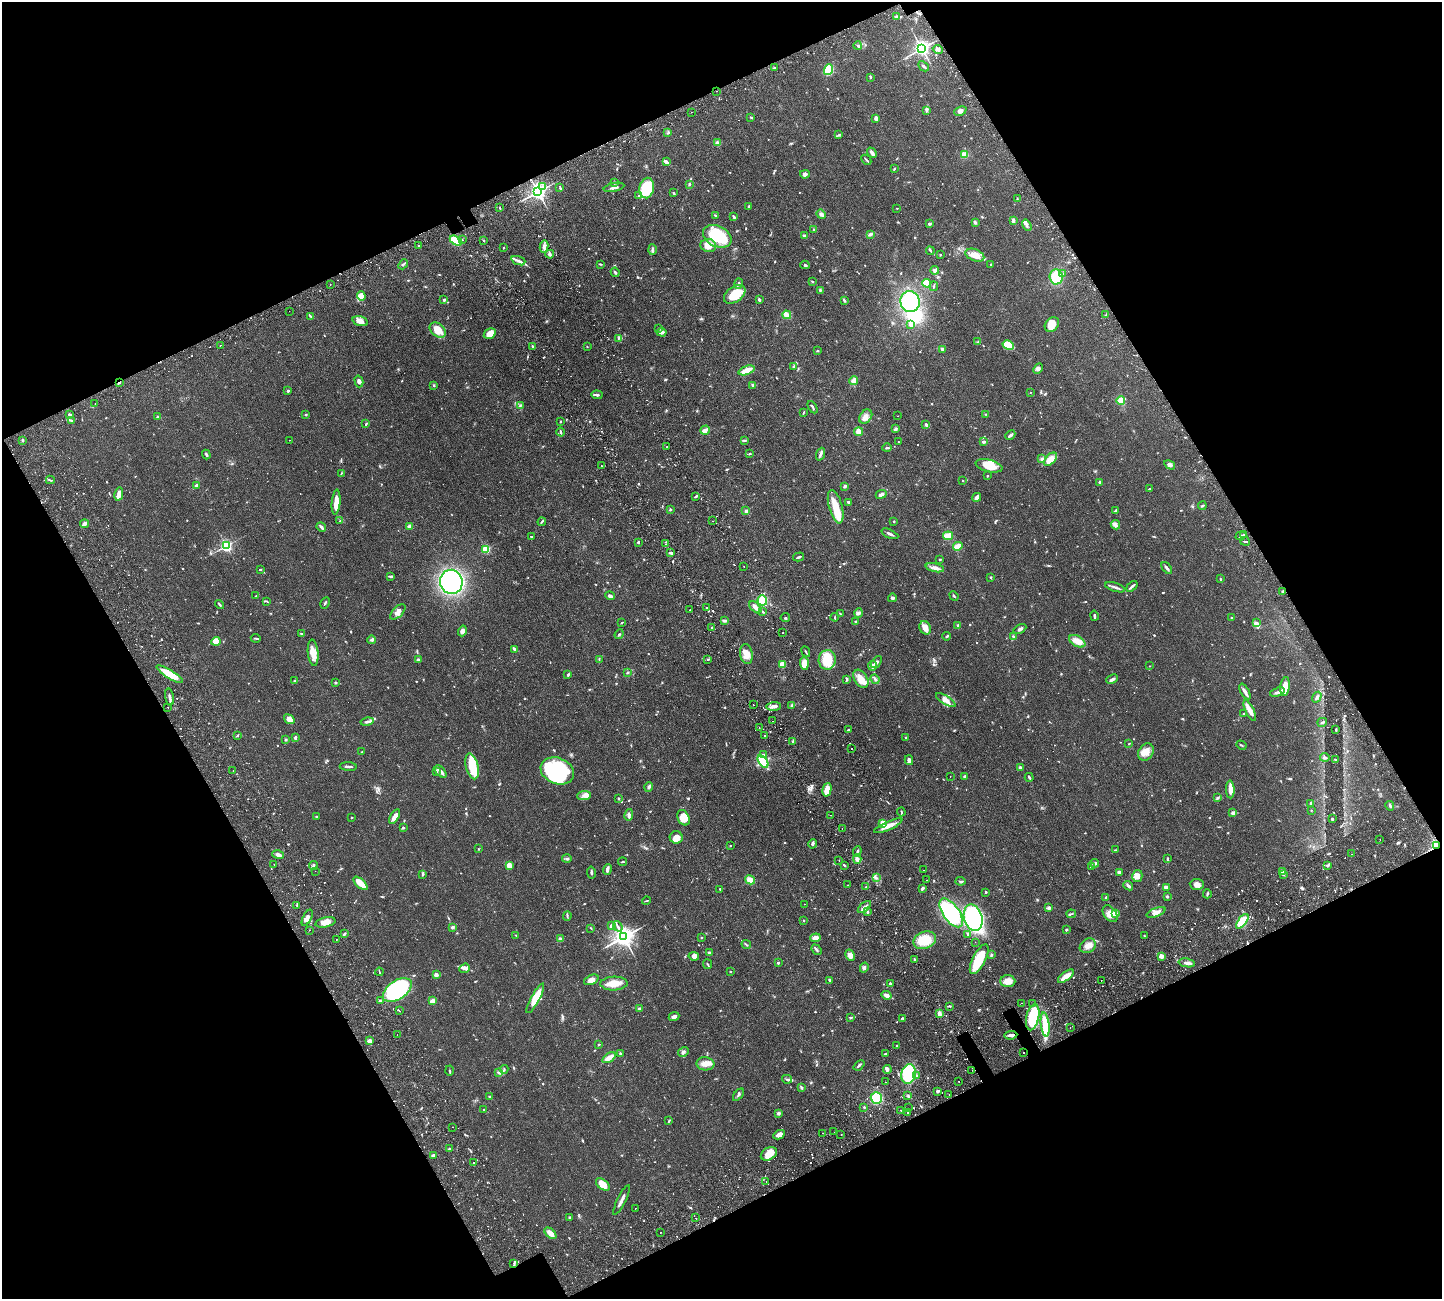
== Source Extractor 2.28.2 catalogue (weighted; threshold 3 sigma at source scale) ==
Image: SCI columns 229-5988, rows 343-5529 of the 6326 x 6317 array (HDU 1 of 3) = the unmasked area's bounding box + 8 px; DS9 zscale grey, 4 x 4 block average (1 PNG px = mean of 4 x 4 image px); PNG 1444 x 1301 px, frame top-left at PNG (2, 2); each listed source drawn as its Kron ellipse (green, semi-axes under 4 px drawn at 4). Shown black and unused: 45% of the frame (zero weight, under 2 of 3 exposures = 12% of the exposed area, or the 3 px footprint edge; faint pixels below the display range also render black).
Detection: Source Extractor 2.28.2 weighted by HDU 2 'WHT'. Background 0.0536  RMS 0.0052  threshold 0.0233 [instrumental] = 3 sigma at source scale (4.5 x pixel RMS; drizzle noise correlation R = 1.50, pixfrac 1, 0.05/0.05 arcsec/px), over >= 5 px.
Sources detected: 1338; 12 too faint to see at this stretch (4 x 4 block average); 6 inside a brighter object's white glare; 37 cosmic-ray / hot-pixel residue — neither listed nor drawn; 19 coinciding with a brighter row at this scale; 52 inside a brighter listed object's ellipse — not listed separately; of the other 1212, all 500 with FLUX_AUTO >= 2.2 (the completeness limit of this list) listed and drawn (712 fainter detections not listed), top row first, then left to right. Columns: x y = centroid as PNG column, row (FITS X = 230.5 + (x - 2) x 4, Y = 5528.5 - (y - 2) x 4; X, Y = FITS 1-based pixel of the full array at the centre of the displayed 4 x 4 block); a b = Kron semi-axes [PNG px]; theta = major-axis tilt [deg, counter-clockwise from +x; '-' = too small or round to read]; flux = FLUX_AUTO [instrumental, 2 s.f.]
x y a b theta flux
897 17 4 2 - 4.4
858 46 4 2 - 3.7
922 48 3 2 - 1400
938 49 5 3 - 8.3
924 66 6 2 -43 5
774 68 2 2 - 6.7
829 70 5 4 - 71
871 77 3 2 - 2.8
716 91 2 2 - 2.7
926 111 3 2 - 2.7
960 111 6 4 25 12
691 112 2 2 - 2.5
751 117 3 2 - 3.8
876 118 3 2 - 15
668 132 3 2 - 3
839 135 3 2 - 3.2
718 143 2 2 - 62
872 153 6 2 -51 12
964 155 3 3 - 23
866 160 6 2 -44 4.4
666 162 4 2 - 14
894 169 2 2 - 4.1
805 174 5 4 - 9.1
614 183 3 2 - 2.8
689 184 2 2 - 6.9
542 187 2 2 - 3
614 187 10 2 12 10
560 188 2 2 - 2.9
647 188 10 7 81 110
538 192 3 3 - 1500
674 193 3 2 - 2.5
639 196 3 2 - 2.4
1017 199 3 2 - 2.3
749 207 4 2 - 4.5
500 208 2 2 - 2.9
897 208 2 2 - 2.3
821 214 5 3 - 9.2
715 215 3 2 - 3.1
734 217 3 2 - 6.6
1013 221 3 2 - 9.8
975 222 2 2 - 6.7
929 224 3 2 - 7.1
1027 225 6 2 -60 6.3
814 230 3 2 - 3.1
870 234 3 2 - 6.5
717 236 15 10 -26 190
805 236 3 2 - 7.2
462 240 2 2 - 4.2
456 241 7 4 -30 140
484 241 2 2 - 2.5
708 245 8 6 -7 31
418 246 2 2 - 4.7
544 246 6 3 79 10
504 248 2 2 - 2.6
652 250 5 3 - 5.6
930 251 4 2 - 3.4
550 254 4 2 - 8
940 255 2 2 - 4.3
975 255 10 6 -22 37
518 261 7 3 -20 9.6
403 264 5 2 - 4
600 264 3 2 - 3
805 265 4 3 - 3.6
991 265 2 2 - 2.9
935 270 4 3 - 12
615 272 4 2 - 3.7
1063 274 3 2 - 2.9
1056 277 7 6 - 100
812 281 3 2 - 2.8
926 283 4 3 - 34
330 284 2 2 - 3.5
739 284 5 2 - 5.8
934 286 5 2 - 3.5
820 290 3 2 - 4.6
735 294 12 7 35 68
361 296 5 4 - 28
444 300 3 2 - 4.5
759 300 3 2 - 4.9
844 300 4 2 - 3.5
910 302 10 9 - 260
289 311 2 2 - 2.8
787 315 4 2 - 42
1106 315 3 2 - 2.6
310 316 3 2 - 2.6
360 321 8 5 -17 20
911 324 3 3 - 14
1052 324 8 6 47 32
659 328 3 2 - 2.8
438 330 9 6 -39 39
662 332 4 4 - 10
490 334 6 5 - 36
618 338 3 2 - 3.2
978 342 4 2 - 3.1
220 345 2 2 - 5.7
1008 345 6 4 -29 57
533 346 3 2 - 3.1
587 347 2 2 - 2.3
942 349 3 2 - 6.3
817 351 2 2 - 3
793 367 3 2 - 4
1038 368 6 4 46 7.3
747 370 8 3 21 37
359 381 6 4 -74 9.2
854 381 4 3 - 26
119 382 4 2 - 4.3
434 385 2 2 - 4.3
753 385 3 2 - 4.1
288 391 2 2 - 13
1030 392 2 2 - 2.6
597 395 5 2 - 5.5
1121 401 4 4 - 27
95 403 2 2 - 2.9
521 405 3 2 - 2.9
813 407 7 2 -61 4.7
803 412 3 2 - 2.2
986 414 3 2 - 2.5
69 415 4 3 - 5.8
306 415 2 2 - 2.4
898 416 2 2 - 2.7
158 417 3 2 - 5.7
866 417 8 6 51 19
71 420 4 2 - 4
560 421 2 2 - 3.3
366 424 4 2 - 3
926 424 3 2 - 13
895 429 4 3 - 6
705 430 5 3 - 16
561 432 4 2 - 5.1
858 432 4 3 - 24
1010 435 5 2 - 10
22 440 3 2 - 2.8
289 440 2 2 - 2.2
744 440 4 2 - 3
898 442 2 2 - 3.2
984 442 4 3 - 4.5
666 447 2 2 - 2.4
887 448 4 2 - 3.5
749 454 3 2 - 3.2
820 454 6 3 68 7
206 455 5 3 - 4.2
1042 459 3 3 - 7.1
1050 459 8 4 49 37
1170 465 6 4 -30 8.6
601 466 2 2 - 3.5
989 466 14 6 -14 41
341 473 4 2 - 2.3
987 476 2 2 - 3.3
50 480 4 2 - 3.3
963 481 2 2 - 2.6
1099 482 2 2 - 13
196 486 4 3 - 7.7
845 486 3 2 - 7.9
1149 489 4 2 - 3.1
119 494 7 3 78 22
881 494 5 2 - 12
696 496 4 2 - 4
977 497 5 3 - 14
336 502 12 4 84 38
848 502 3 2 - 6.5
1202 506 4 2 - 3.8
836 507 17 6 -75 61
671 509 3 2 - 3.4
1116 510 3 2 - 5.2
746 511 3 3 - 5.7
340 521 3 2 - 2.6
712 521 2 2 - 2.9
894 521 2 2 - 2.8
542 522 4 2 - 3.1
85 524 5 3 - 9.7
1115 525 5 3 - 9.1
410 526 2 2 - 67
321 527 5 2 - 8.3
890 534 9 2 -24 8.4
1244 534 3 2 - 3.4
948 536 5 3 - 39
1241 536 5 2 - 3.2
531 537 3 2 - 2.4
1245 541 4 2 - 3.9
638 542 2 2 - 4.9
665 544 2 2 - 2.2
226 546 2 2 - 640
958 546 5 3 - 27
486 549 2 2 - 220
671 553 3 2 - 7.7
798 557 6 2 16 4.7
940 559 2 2 - 4.1
744 566 2 2 - 3.4
935 568 9 4 -11 16
1167 568 7 2 -52 6.4
260 569 2 2 - 3.6
390 576 4 2 - 3.3
990 577 3 2 - 2.3
1220 579 3 2 - 2.2
451 582 12 11 - 610
1132 586 6 2 42 6.7
1115 587 10 2 -17 8.5
1282 592 3 2 - 6.3
256 596 3 2 - 2.7
610 596 5 3 - 9.8
954 596 5 2 - 2.8
892 598 4 3 - 4.4
762 600 5 4 - 68
267 601 3 2 - 2.2
325 603 6 2 61 4.5
220 604 5 2 - 5.3
755 607 7 3 -45 19
707 608 2 2 - 3.4
690 610 2 2 - 5.2
398 612 9 5 46 16
763 612 3 2 - 2.5
840 613 4 2 - 2.5
859 613 5 4 - 8
1094 616 5 2 - 5.2
835 617 4 2 - 3.1
785 618 5 2 - 2.3
1231 618 2 2 - 2.3
724 621 4 2 - 8.7
855 622 3 2 - 2.2
1256 622 3 2 - 3.2
621 623 3 2 - 2.3
958 626 4 2 - 3.3
712 628 2 2 - 3.3
925 628 7 5 -60 21
1020 629 7 3 28 7.9
462 631 5 3 - 14
783 633 2 2 - 3.4
302 634 3 2 - 4.3
619 634 5 2 - 3
947 636 4 2 - 3.6
1013 636 4 2 - 3.9
256 638 5 2 - 3.6
372 640 4 3 - 5.6
216 641 4 4 - 35
1077 641 9 5 -29 32
514 649 4 3 - 4.1
806 652 5 2 - 3.3
313 653 13 5 -84 33
746 654 10 6 -81 27
599 659 3 2 - 3
418 660 2 2 - 12
708 660 2 2 - 2.4
827 660 10 8 87 79
877 662 7 3 50 9.5
804 663 6 4 -86 41
783 665 3 3 - 36
872 666 5 3 - 9.5
1149 666 2 2 - 2.7
628 672 3 2 - 2.6
170 674 15 4 -32 51
568 675 4 2 - 3.6
861 679 10 6 -59 36
875 679 5 2 - 6.6
1112 679 6 3 24 9.4
847 680 3 2 - 3.2
295 681 2 2 - 4
335 683 2 2 - 5.6
1285 686 9 4 83 41
1245 692 9 3 -61 11
1277 692 8 3 19 8.7
169 697 9 2 -79 9.2
1317 697 6 3 58 7.5
946 700 11 4 -32 19
753 705 2 2 - 4.7
792 705 3 3 - 5.2
774 706 7 3 2 13
168 708 2 2 - 5.6
1250 710 11 3 -65 25
1244 714 3 2 - 2.6
289 719 6 4 -39 16
772 721 2 2 - 2.2
367 722 6 3 13 7.5
1322 722 5 2 - 4.4
759 728 2 2 - 3.7
1336 729 3 2 - 3.1
848 730 4 2 - 2.8
764 735 2 2 - 5.8
237 736 4 2 - 2.7
906 737 2 2 - 7.7
295 738 4 2 - 6.9
286 740 3 2 - 2.9
793 741 3 2 - 3.9
1129 743 2 2 - 2.3
1241 745 5 2 - 3.1
852 749 2 2 - 3.9
362 752 2 2 - 2.5
1146 752 9 7 55 27
763 754 3 2 - 3.9
1325 757 5 2 - 4.6
1335 759 2 2 - 4
909 760 5 3 - 11
763 761 7 3 -53 120
472 766 13 6 -76 86
348 767 8 2 -2 7.7
1020 768 2 2 - 30
233 771 2 2 - 2.5
441 771 7 2 -48 16
557 771 17 13 -21 220
436 772 4 2 - 4.9
950 776 2 2 - 7.1
964 776 2 2 - 4.3
1029 777 4 2 - 3.7
649 787 5 3 - 6.3
1230 789 9 3 -89 25
827 790 7 4 75 34
584 795 7 4 7 11
619 798 2 2 - 3.7
1218 798 4 3 - 3.8
1311 803 3 2 - 7.5
1390 806 5 3 - 4.4
1311 810 2 2 - 3
901 812 4 2 - 3.5
1233 813 2 2 - 33
629 815 6 3 79 7.8
831 815 2 2 - 3.5
395 816 8 3 57 23
316 817 2 2 - 2.9
352 817 2 2 - 2.6
683 818 8 5 -64 50
1332 819 2 2 - 21
883 823 4 4 - 25
888 826 15 3 24 30
403 827 4 2 - 2.3
842 828 2 2 - 7.4
676 837 6 6 - 24
1380 839 2 2 - 9.5
813 844 5 3 - 6
730 846 2 2 - 2.2
1436 846 2 2 - 590
478 849 2 2 - 3
1115 850 4 2 - 2.5
857 851 5 2 - 4.7
1352 854 2 2 - 2.3
278 855 6 3 -18 12
567 859 5 3 - 4.8
857 859 5 3 - 9.4
1167 859 3 2 - 4.2
839 860 2 2 - 2.4
622 862 4 2 - 3.1
1095 863 4 2 - 10
274 864 2 2 - 4.1
313 865 4 2 - 4.7
844 865 3 2 - 3.1
1328 865 4 2 - 4.1
509 866 3 2 - 34
1091 867 2 2 - 3.6
607 869 5 3 - 11
923 870 2 2 - 4.1
315 871 2 2 - 2.8
591 872 6 2 -80 5.2
1119 872 4 3 - 8.2
1283 872 3 2 - 19
1283 874 2 2 - 7.1
422 875 3 2 - 3
1137 876 6 5 - 17
876 878 3 2 - 4.1
750 880 5 4 - 21
927 880 2 2 - 2.4
960 881 5 2 - 5.1
361 883 9 3 -42 60
1197 884 7 5 -4 17
848 885 2 2 - 3.3
1128 886 5 2 - 7.4
866 887 4 2 - 3.6
1166 887 4 3 - 12
922 888 3 2 - 9.9
720 889 2 2 - 3.3
986 892 2 2 - 8.6
1207 894 4 2 - 4.6
1167 896 3 2 - 5.9
1106 898 4 2 - 4.7
646 901 4 2 - 2.3
804 904 2 2 - 2.9
297 905 4 2 - 3.3
864 907 8 3 41 11
1049 908 4 3 - 6.6
867 912 4 2 - 2.7
1156 912 10 4 21 19
951 913 16 8 -55 350
1071 914 5 2 - 3.1
1110 914 9 6 -53 28
1115 914 2 2 - 97
567 916 5 2 - 3.4
307 918 9 4 65 16
973 918 13 9 -73 370
804 920 2 2 - 2.7
1242 921 9 4 53 70
325 922 10 5 13 28
611 926 3 2 - 7.3
618 926 6 2 -53 5.2
452 927 3 3 - 6.3
591 928 3 2 - 2.3
309 930 2 2 - 6.9
1066 930 2 2 - 3.6
344 934 3 2 - 7.1
968 934 2 2 - 4.7
516 935 3 2 - 2.5
1144 936 3 2 - 2.4
623 937 4 3 - 2500
701 937 2 2 - 3.1
815 938 5 4 - 14
336 939 2 2 - 3.4
560 939 3 2 - 8.6
925 940 12 8 23 88
975 942 2 2 - 2.2
746 944 5 2 - 3
1088 946 8 7 - 21
816 950 6 2 -51 4.4
709 953 3 2 - 6.7
850 955 6 4 -60 17
991 955 4 2 - 2.8
694 956 5 4 - 10
1161 956 2 2 - 65
914 959 4 2 - 3.3
979 959 16 6 63 110
778 963 2 2 - 4.6
1187 963 8 3 -11 12
707 964 5 2 - 3.1
465 968 5 4 - 9.9
864 968 5 3 - 7.2
730 971 2 2 - 2.9
379 972 4 2 - 2.9
436 975 2 2 - 50
1066 976 9 3 37 38
591 980 7 4 24 17
829 980 2 2 - 5.3
1101 980 2 2 - 2.8
1008 981 7 6 - 28
614 983 13 7 2 37
890 984 2 2 - 27
397 990 16 9 34 230
886 995 5 3 - 17
535 998 16 4 61 67
380 1001 3 2 - 3.4
433 1001 4 3 - 22
1021 1003 2 2 - 3.2
1033 1004 2 2 - 3.4
950 1006 2 2 - 2.7
640 1009 3 2 - 8.1
399 1011 2 2 - 5.3
939 1014 4 2 - 28
674 1016 5 3 - 9.5
850 1017 4 2 - 3.8
1033 1017 13 6 78 140
903 1018 2 2 - 3.7
1045 1024 12 4 -83 89
1070 1028 2 2 - 2.8
397 1035 2 2 - 2.6
1011 1035 7 3 6 9.6
370 1041 4 3 - 9.5
599 1044 2 2 - 2.3
897 1046 2 2 - 2.4
683 1052 5 3 - 6.2
1023 1052 2 2 - 9.1
620 1054 3 2 - 4.8
885 1054 2 2 - 3.9
609 1058 7 3 34 23
705 1064 9 6 -5 26
859 1065 6 2 42 4.6
504 1069 4 2 - 3.4
887 1070 4 3 - 4.8
972 1070 2 2 - 2.3
450 1071 5 2 - 3.2
499 1073 3 3 - 4.3
909 1074 10 7 77 160
917 1076 2 2 - 5.6
787 1079 5 2 - 5
885 1082 2 2 - 3.3
959 1082 2 2 - 4
801 1088 3 2 - 4.7
937 1091 3 2 - 8.2
949 1094 2 2 - 2.5
738 1095 7 2 50 5.6
908 1095 3 2 - 2.7
490 1097 3 2 - 3.2
876 1098 6 5 - 81
864 1107 2 2 - 3.2
908 1108 2 2 - 2.3
484 1109 2 2 - 3
901 1110 2 2 - 2.2
778 1113 4 3 - 4.7
907 1113 2 2 - 8.5
669 1121 4 2 - 3
453 1127 2 2 - 2.8
834 1132 2 2 - 2.8
822 1133 2 2 - 7.2
841 1134 2 2 - 16
779 1135 6 3 27 18
449 1149 2 2 - 3.8
769 1154 8 6 31 41
433 1155 3 2 - 8.6
473 1162 2 2 - 2.7
766 1182 2 2 - 4
603 1185 8 4 -40 39
622 1200 16 2 64 15
635 1208 2 2 - 3.5
569 1217 2 2 - 5.5
696 1218 2 2 - 4
660 1232 2 2 - 2.9
550 1233 7 4 -42 22
514 1263 2 2 - 2.5
Overlapping masked pixels (flux is a lower limit): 4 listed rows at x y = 716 91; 119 382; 1282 592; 1436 846
Diffuse or blended objects may show on this block-average render without a row.